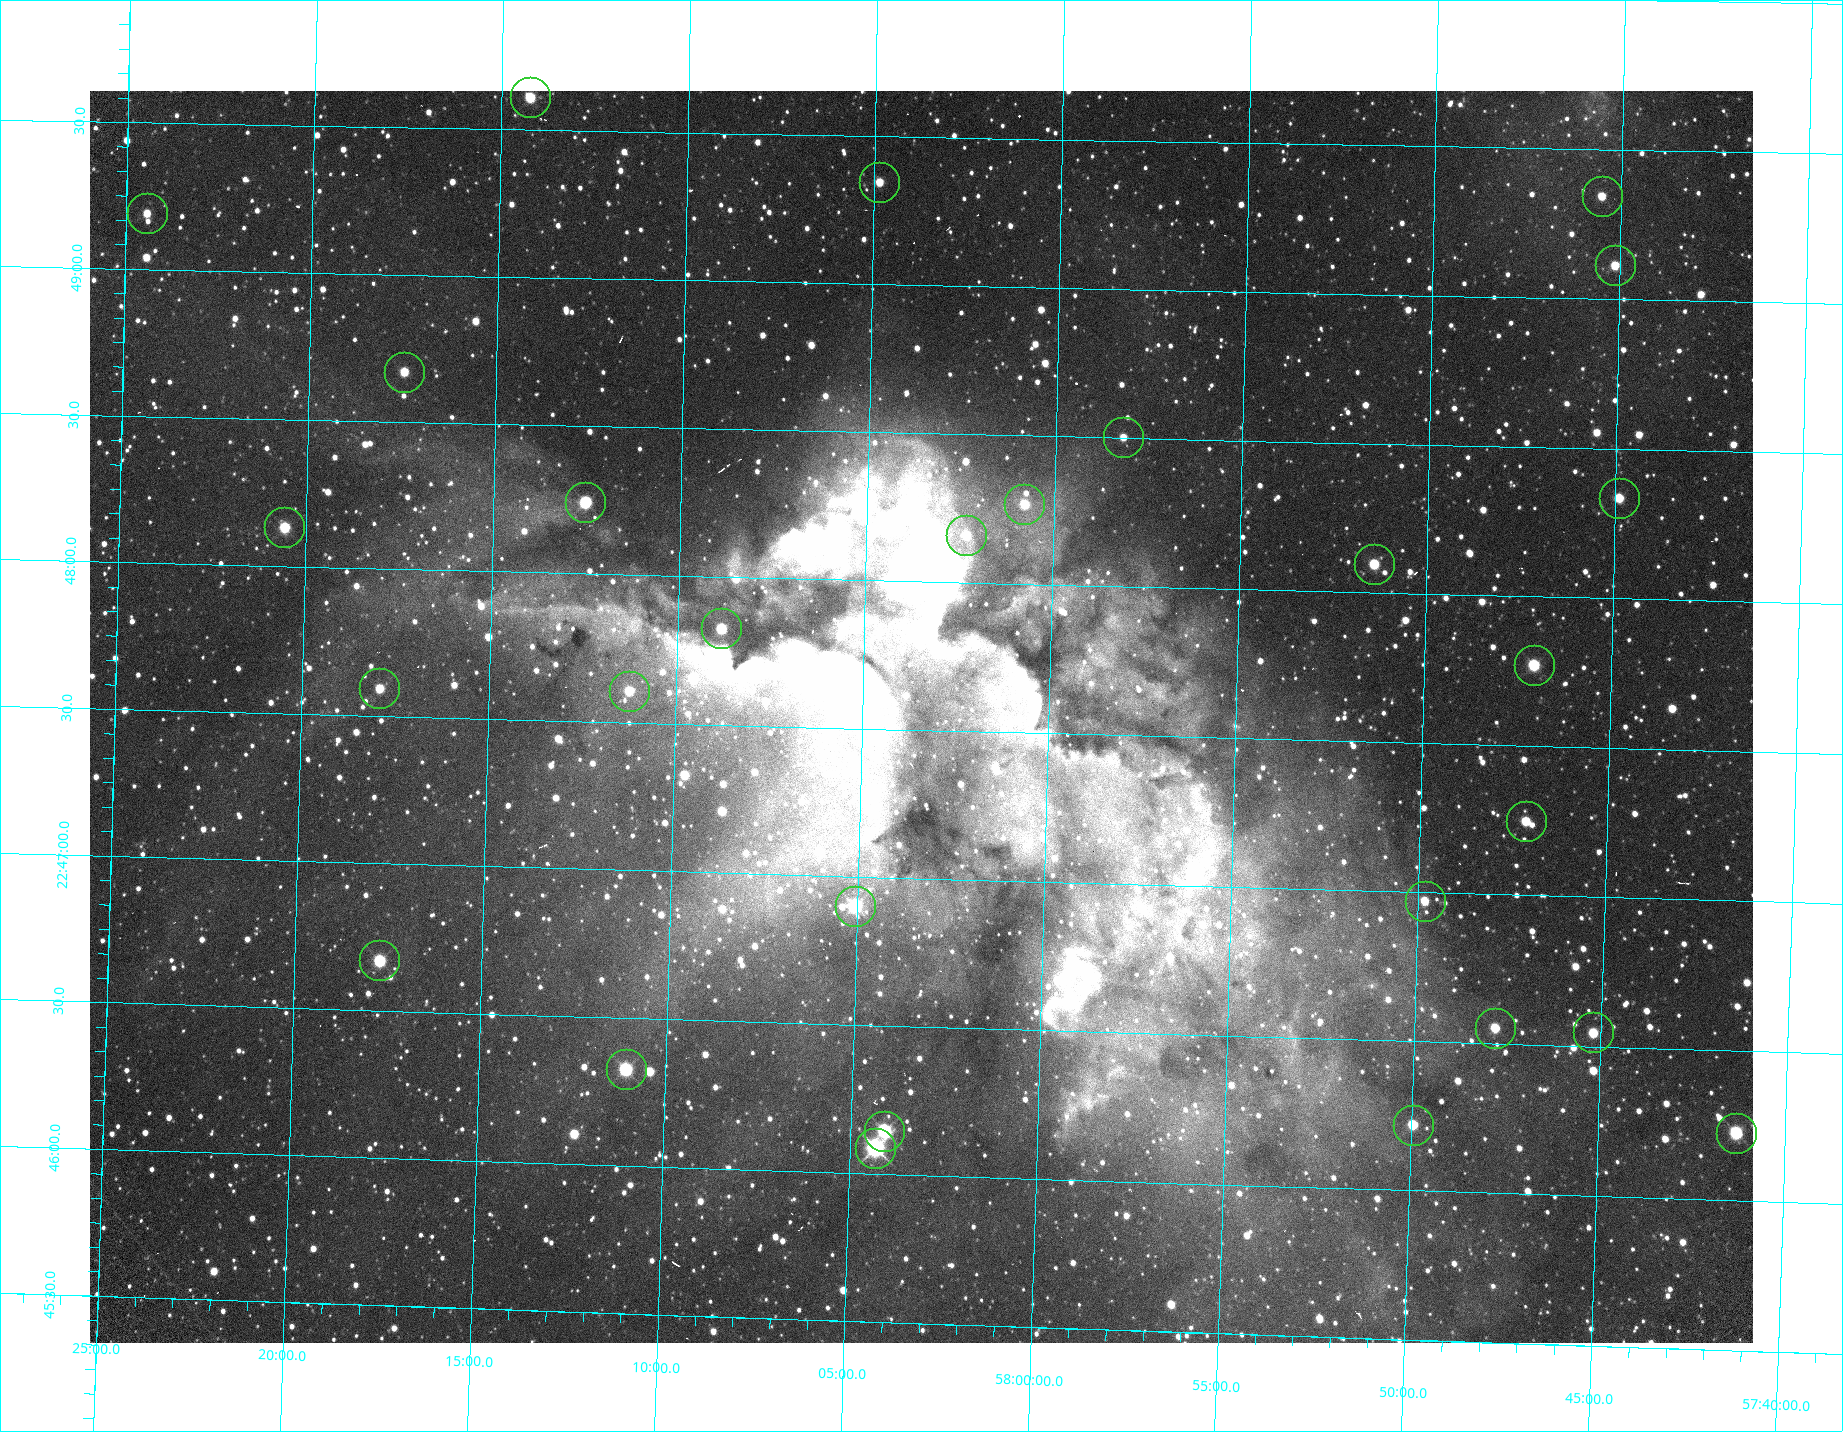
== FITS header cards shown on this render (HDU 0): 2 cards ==
NAXIS1  =                 1663 / fastest changing axis
NAXIS2  =                 1252 / next to fastest changing axis

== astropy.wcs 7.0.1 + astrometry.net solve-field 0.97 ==
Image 1663 x 1252 px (HDU 0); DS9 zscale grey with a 90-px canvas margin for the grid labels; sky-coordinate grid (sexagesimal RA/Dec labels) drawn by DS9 from the SOLVED WCS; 28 Tycho-2 reference stars matched to detected sources circled (green)
Header WCS: none
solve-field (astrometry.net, Tycho-2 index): SOLVED blind (the file carries no WCS)
Solved WCS: RA---TAN-SIP/DEC--TAN-SIP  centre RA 22:47:33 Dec +58:03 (341.89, +58.06 deg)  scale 1.61 arcsec/px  FOV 44.5' x 33.5'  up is +89 deg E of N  parity flipped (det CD > 0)
(file carries no celestial WCS; the grid is the blind solution)
Tycho-2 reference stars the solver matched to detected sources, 28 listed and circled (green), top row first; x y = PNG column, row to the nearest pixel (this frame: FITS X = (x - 90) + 1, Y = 1252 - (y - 91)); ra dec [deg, ICRS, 3 dp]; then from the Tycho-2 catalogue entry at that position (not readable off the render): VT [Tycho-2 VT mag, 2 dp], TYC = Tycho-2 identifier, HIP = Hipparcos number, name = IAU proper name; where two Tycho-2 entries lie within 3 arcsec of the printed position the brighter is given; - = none
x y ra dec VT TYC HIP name
530 97 342.402 +58.237 10.41 3996-327-1 - -
879 182 342.337 +58.081 10.73 3992-659-1 - -
1602 196 342.336 +57.759 10.94 3992-896-1 - -
147 213 342.298 +58.407 10.64 3996-639-1 - -
1615 265 342.278 +57.752 11.06 3992-591-1 - -
404 372 342.168 +58.291 11.40 3996-1560-1 - -
1123 437 342.126 +57.970 11.08 3992-52-1 - -
1619 498 342.084 +57.748 9.98 3992-545-1 - -
585 502 342.061 +58.209 9.99 3996-297-1 - -
1024 504 342.068 +58.013 10.49 3992-904-1 - -
284 527 342.033 +58.343 10.16 3996-7-1 - -
966 535 342.041 +58.039 10.21 3992-184-1 - -
1374 564 342.024 +57.857 9.55 3992-50-1 - -
721 628 341.957 +58.147 10.19 3996-1031-1 112558 -
1534 665 341.943 +57.784 9.45 3992-894-1 - -
379 688 341.898 +58.299 10.99 3996-875-1 - -
629 691 341.902 +58.188 10.40 3996-1632-1 - -
1526 821 341.812 +57.786 10.03 3992-645-1 - -
1425 901 341.743 +57.830 10.61 3992-648-1 - -
855 906 341.725 +58.084 8.65 3992-193-1 112470 -
379 960 341.668 +58.296 9.24 3996-563-1 - -
1495 1028 341.639 +57.797 10.32 3992-154-1 - -
1593 1032 341.637 +57.754 10.59 3992-882-1 - -
626 1069 341.582 +58.184 9.77 3996-1436-1 - -
1413 1125 341.555 +57.833 10.22 3992-349-1 - -
884 1131 341.536 +58.068 8.64 3992-942-1 - -
1736 1133 341.557 +57.689 8.88 3992-520-1 - -
875 1148 341.522 +58.072 7.65 3992-746-1 - -